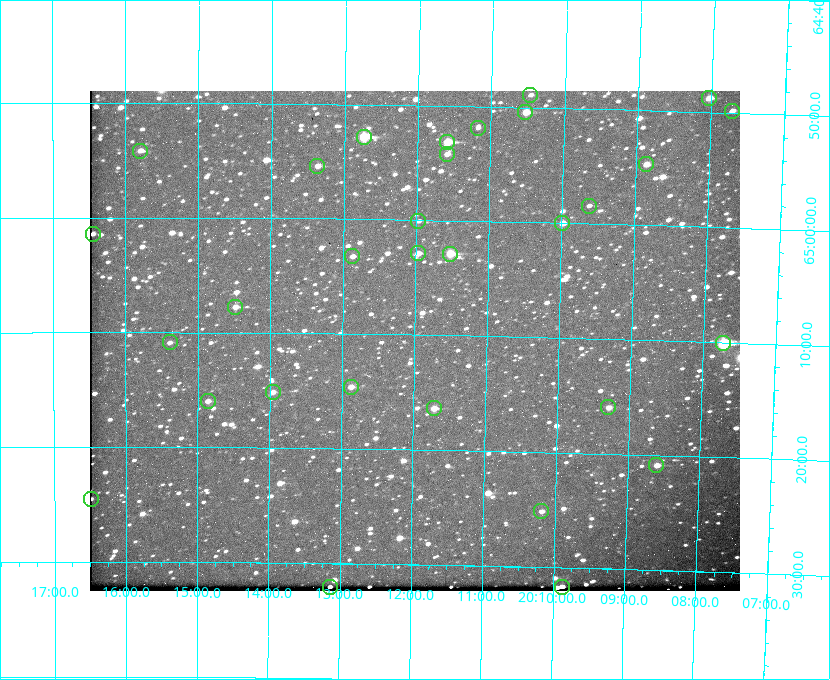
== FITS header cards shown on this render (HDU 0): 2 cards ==
NAXIS1  =                  650
NAXIS2  =                  500

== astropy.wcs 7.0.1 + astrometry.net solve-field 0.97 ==
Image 650 x 500 px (HDU 0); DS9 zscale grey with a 90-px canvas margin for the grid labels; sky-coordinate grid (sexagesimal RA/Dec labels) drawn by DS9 from the SOLVED WCS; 31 Tycho-2 reference stars matched to detected sources circled (green)
Header WCS: none
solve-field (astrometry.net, Tycho-2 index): SOLVED blind (the file carries no WCS)
Solved WCS: RA---TAN-SIP/DEC--TAN-SIP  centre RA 20:12:00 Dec +65:10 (303.00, +65.17 deg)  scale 5.23 arcsec/px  FOV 56.7' x 43.6'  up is +179 deg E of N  parity flipped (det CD > 0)
(file carries no celestial WCS; the grid is the blind solution)
Tycho-2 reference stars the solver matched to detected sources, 31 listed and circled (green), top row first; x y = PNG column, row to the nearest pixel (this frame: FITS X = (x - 90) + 1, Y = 500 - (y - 91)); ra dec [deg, ICRS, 3 dp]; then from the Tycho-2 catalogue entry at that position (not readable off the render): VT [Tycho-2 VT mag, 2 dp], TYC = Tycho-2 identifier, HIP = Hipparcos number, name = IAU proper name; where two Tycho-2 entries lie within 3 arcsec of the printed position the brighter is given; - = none
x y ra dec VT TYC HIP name
530 95 302.617 +64.815 11.97 4240-238-1 - -
709 98 302.008 +64.813 10.38 4240-809-1 - -
732 111 301.927 +64.830 11.16 4240-869-1 - -
525 112 302.633 +64.841 10.69 4240-985-1 - -
478 128 302.794 +64.865 12.51 4240-904-1 - -
364 137 303.184 +64.880 9.02 4240-488-1 - -
447 142 302.897 +64.886 9.40 4240-717-1 - -
140 151 303.948 +64.903 11.68 4240-549-1 - -
447 154 302.899 +64.904 11.91 4240-435-1 - -
646 164 302.216 +64.912 11.03 4240-1279-1 - -
317 166 303.341 +64.923 11.58 4240-148-1 - -
589 206 302.408 +64.974 11.97 4240-686-1 - -
418 221 302.992 +65.001 11.85 4240-479-1 - -
562 223 302.498 +65.000 11.22 4240-149-1 - -
93 234 304.112 +65.024 12.29 4240-364-1 - -
418 253 302.992 +65.048 11.44 4240-88-1 - -
450 254 302.882 +65.048 10.25 4240-98-1 - -
352 256 303.217 +65.054 11.98 4240-166-1 - -
235 307 303.620 +65.129 11.18 4240-34-1 - -
170 342 303.846 +65.181 11.99 4240-1077-1 - -
723 343 301.932 +65.168 8.01 4240-866-1 99147 -
351 387 303.217 +65.244 11.17 4240-236-1 - -
273 392 303.488 +65.252 12.13 4240-1343-1 - -
208 401 303.713 +65.266 11.45 4240-564-1 - -
608 407 302.323 +65.266 11.19 4240-188-1 - -
434 408 302.928 +65.273 10.74 4240-760-1 - -
656 465 302.149 +65.348 11.48 4240-952-1 - -
91 499 304.121 +65.408 11.90 4240-305-1 - -
541 511 302.546 +65.419 11.91 4240-28-1 - -
330 587 303.282 +65.535 11.46 4240-242-1 - -
562 587 302.469 +65.528 11.23 4240-136-1 - -